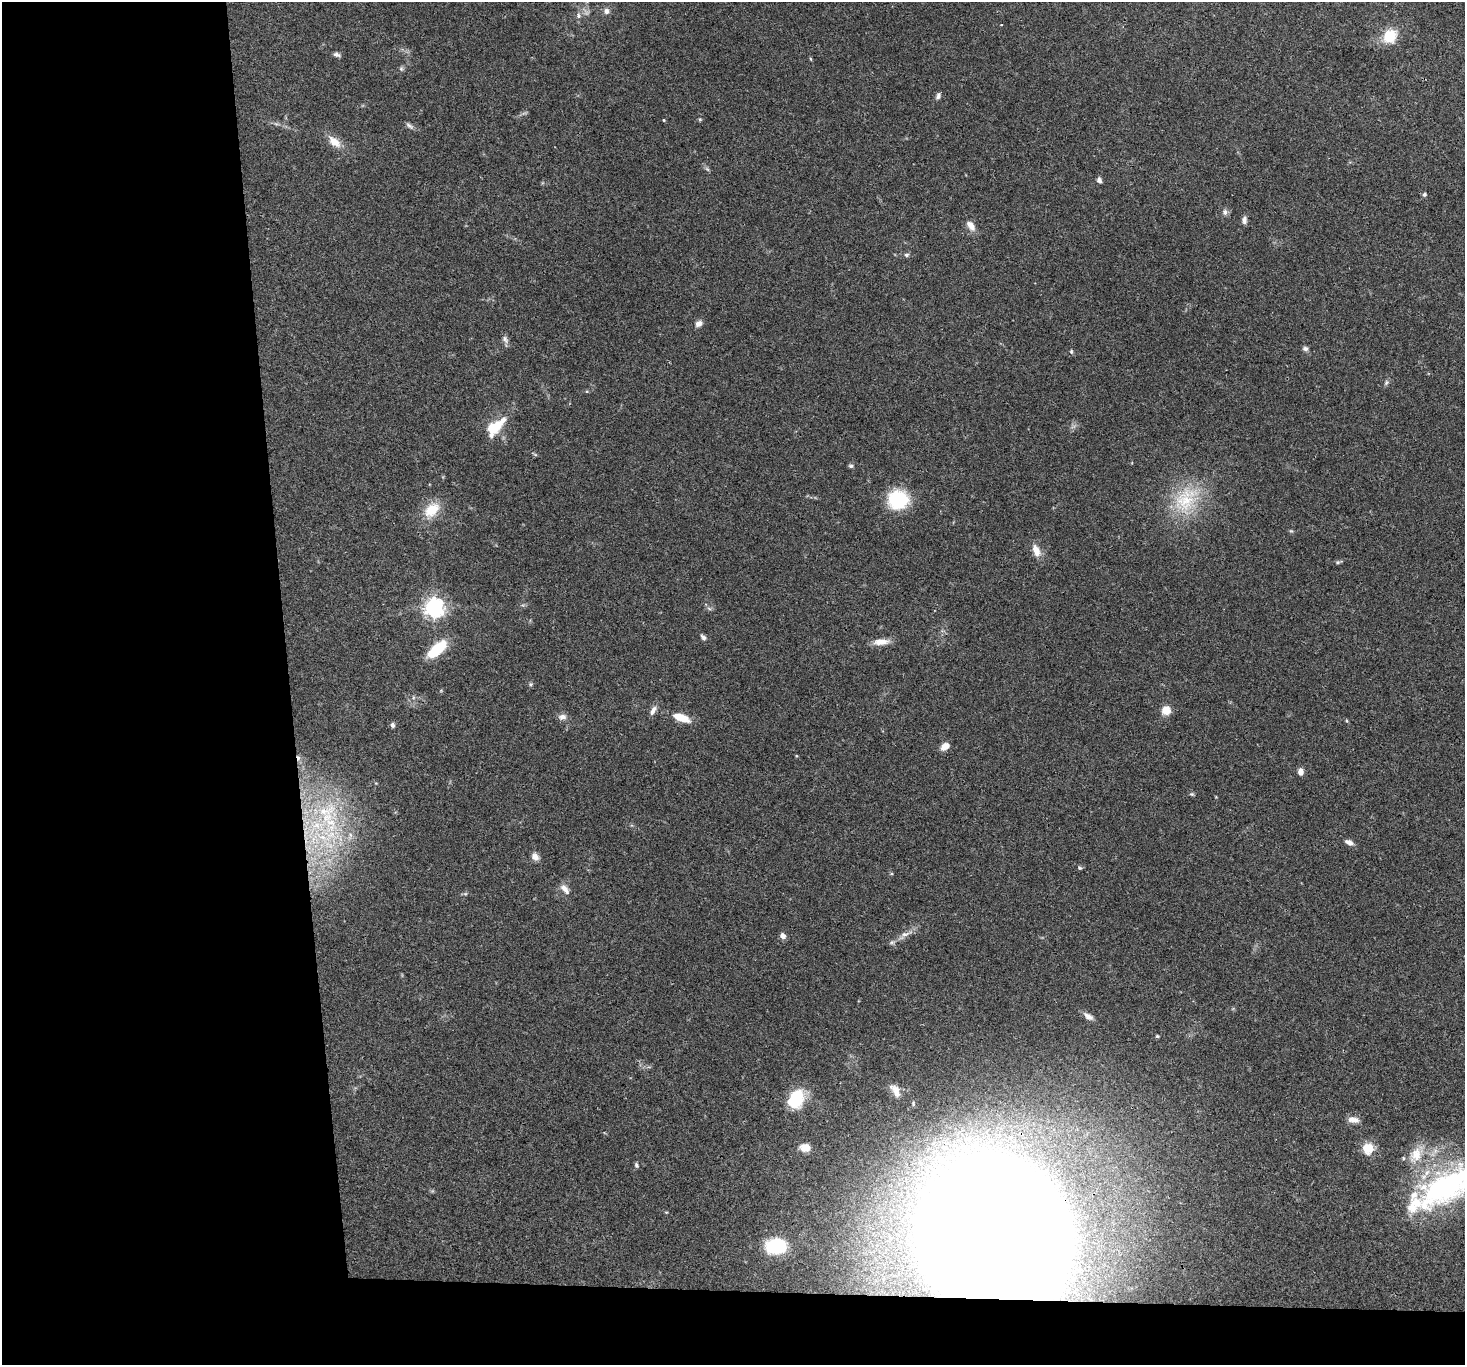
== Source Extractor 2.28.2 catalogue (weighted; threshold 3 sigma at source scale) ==
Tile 7 of 3 x 3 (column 1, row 3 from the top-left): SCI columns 1-1463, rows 148-1510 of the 4388 x 4360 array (HDU 1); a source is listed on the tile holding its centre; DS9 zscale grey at full resolution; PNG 1467 x 1367 px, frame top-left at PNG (2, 2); no overlay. Shown black and unused: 24% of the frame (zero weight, under 3 of 4 exposures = <1% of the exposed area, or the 3 px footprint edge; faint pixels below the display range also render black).
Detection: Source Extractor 2.28.2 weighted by HDU 2 'WHT'; one run over the whole footprint, this tile lists its part. Background 0.0563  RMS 0.0035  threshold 0.016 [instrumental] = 3 sigma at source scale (4.5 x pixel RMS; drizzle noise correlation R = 1.50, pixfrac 1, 0.05/0.05 arcsec/px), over >= 5 px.
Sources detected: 78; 1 too faint to see at this stretch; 1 inside a brighter object's white glare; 1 cosmic-ray / hot-pixel residue — not listed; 8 inside a brighter listed object's ellipse — not listed separately; the other 67 listed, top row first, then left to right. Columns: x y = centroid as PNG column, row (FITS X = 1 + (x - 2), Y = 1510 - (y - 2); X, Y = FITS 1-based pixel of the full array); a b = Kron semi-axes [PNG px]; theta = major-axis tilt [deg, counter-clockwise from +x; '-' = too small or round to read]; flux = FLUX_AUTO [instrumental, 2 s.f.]
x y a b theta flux
606 11 8 7 - 1.4
578 15 9 6 -81 1.2
1001 25 3 2 - 0.27
1390 36 19 16 53 8.4
337 54 8 5 -17 1.2
811 59 5 3 - 0.36
401 69 7 5 -89 0.69
938 96 8 5 67 1.2
700 119 6 4 18 0.42
664 120 4 3 - 0.32
276 124 7 4 -19 0.66
409 126 12 5 -38 1.1
334 142 19 10 -39 4.6
1099 180 6 5 - 1.1
1424 194 5 5 - 0.75
1225 212 8 7 - 1.2
1244 220 10 6 87 1.4
971 226 15 8 -56 2.8
906 255 7 5 1 0.74
699 324 8 7 - 1.8
505 339 12 7 -59 1.3
1305 349 7 6 - 0.94
1071 352 6 4 -71 0.51
1386 382 8 6 51 0.78
493 427 14 9 31 12
535 454 9 2 -35 0.42
851 466 6 5 - 0.61
898 499 19 17 5 22
1186 499 44 30 50 22
432 510 22 14 47 8.7
1291 531 6 4 -18 0.43
1036 551 16 9 -67 3.7
1338 562 6 5 - 0.57
434 608 7 7 - 190
709 608 7 4 -20 0.65
703 637 10 5 -53 1
881 642 20 8 5 3.7
437 649 22 10 40 14
531 684 5 5 - 0.57
653 710 13 7 59 1.8
1166 710 10 10 - 4
562 717 12 8 12 1.7
681 718 19 8 -20 6.7
1347 721 5 3 - 0.37
392 725 7 5 -86 0.85
945 746 9 6 33 3.2
1301 772 7 6 - 2.1
1192 794 6 5 - 0.5
318 825 89 39 -26 63
1349 842 11 6 -23 1.7
535 857 10 8 -45 2
1080 868 6 5 - 0.57
565 889 16 8 -50 2.4
904 935 21 8 37 3.2
783 936 6 6 - 1.9
1088 1016 14 7 -31 2
1157 1036 5 4 - 0.51
895 1091 17 8 -58 2.9
796 1099 16 11 62 21
1353 1120 13 7 -8 2.5
805 1147 12 9 -2 3.7
1368 1148 11 10 - 7.1
636 1165 6 5 - 0.67
1444 1187 73 43 23 78
666 1212 5 3 - 0.3
995 1235 89 77 -61 2400
776 1246 15 11 6 29
Overlapping masked pixels (flux is a lower limit): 1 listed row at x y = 995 1235
Isophote crosses this tile's border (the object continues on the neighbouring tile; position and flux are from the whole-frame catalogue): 1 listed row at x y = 1444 1187